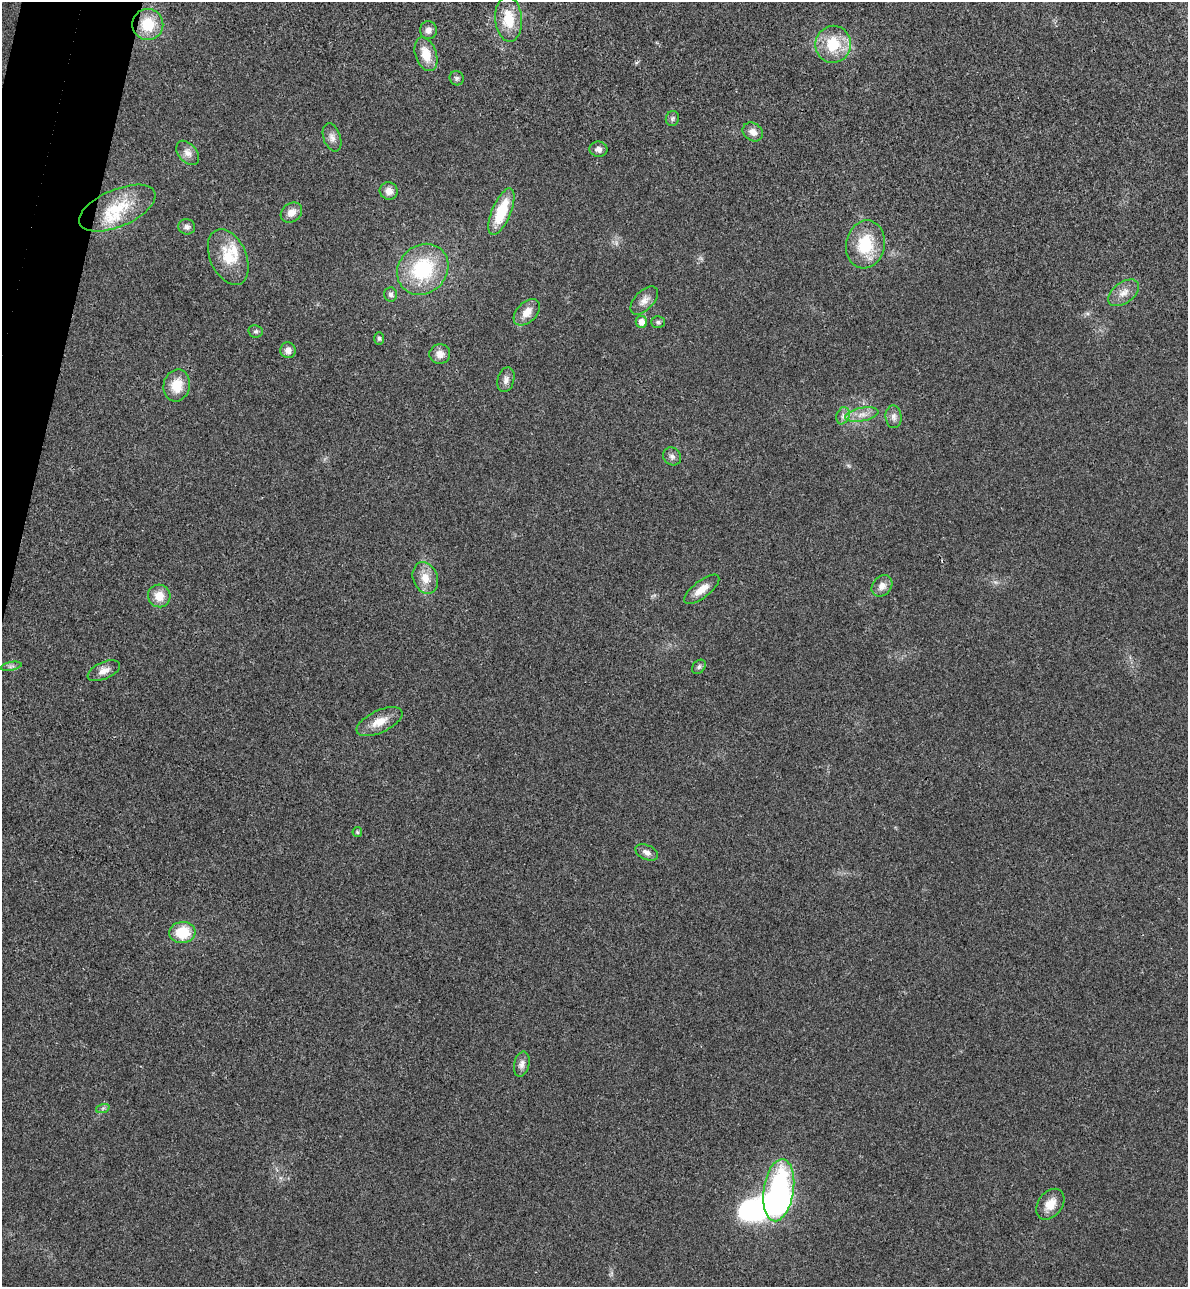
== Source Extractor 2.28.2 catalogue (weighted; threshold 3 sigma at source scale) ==
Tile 11 of 4 x 4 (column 3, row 3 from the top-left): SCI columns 2556-3741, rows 1307-2591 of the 5234 x 5179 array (HDU 1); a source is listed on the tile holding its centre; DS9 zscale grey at full resolution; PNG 1190 x 1289 px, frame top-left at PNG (2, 2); each listed source drawn as its Kron ellipse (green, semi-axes under 4 px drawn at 4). Shown black and unused: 3% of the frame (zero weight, under 3 of 4 exposures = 6% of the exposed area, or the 3 px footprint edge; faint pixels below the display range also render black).
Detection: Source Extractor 2.28.2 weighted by HDU 2 'WHT'; one run over the whole footprint, this tile lists its part. Background 0.0229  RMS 0.0045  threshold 0.0203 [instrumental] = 3 sigma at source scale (4.5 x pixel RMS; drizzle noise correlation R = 1.50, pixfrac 1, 0.05/0.05 arcsec/px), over >= 5 px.
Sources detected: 55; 3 inside a brighter object's white glare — neither listed nor drawn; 2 inside a brighter listed object's ellipse — not listed separately; the other 50 listed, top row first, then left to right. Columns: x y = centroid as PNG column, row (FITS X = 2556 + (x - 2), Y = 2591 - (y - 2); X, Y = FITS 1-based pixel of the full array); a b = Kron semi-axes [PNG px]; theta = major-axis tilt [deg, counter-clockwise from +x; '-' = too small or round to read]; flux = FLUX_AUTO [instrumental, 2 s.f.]
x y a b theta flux
509 19 22 13 -85 12
148 24 15 15 - 13
428 30 9 8 - 2.3
833 44 18 18 - 16
426 54 17 10 -71 8.4
457 78 7 7 - 1.1
672 118 7 6 - 1.1
753 132 11 8 -34 3.2
332 137 15 8 -71 2.7
598 149 9 7 -9 2.1
188 153 14 9 -49 3.2
389 191 9 8 - 3.4
117 208 41 18 23 19
291 212 11 9 38 3.9
501 212 25 9 67 17
187 227 8 7 - 1.6
865 244 24 19 79 19
228 257 29 18 -66 13
423 269 27 24 44 33
1124 293 17 10 37 4.7
391 294 7 6 - 1.3
644 300 17 9 46 3.6
527 312 16 10 45 5.1
641 322 6 5 - 3.4
658 322 7 5 -1 0.91
256 331 7 6 - 0.99
379 338 6 5 - 0.85
288 350 8 7 - 2.5
440 354 10 10 - 3.4
506 380 12 8 75 2.4
177 385 16 13 77 9.2
862 415 17 6 11 3.8
843 416 9 6 70 1.7
893 417 11 8 -85 2.3
672 456 9 8 - 1.7
425 578 16 12 -69 6.3
882 586 12 9 47 3.4
702 589 21 8 38 5.5
159 596 11 11 - 6
11 666 10 3 11 0.93
699 667 8 6 47 1.1
104 671 17 8 24 3.3
379 722 25 11 25 6.9
357 832 5 5 - 0.57
647 852 12 7 -25 2.3
182 932 13 10 6 13
522 1064 13 7 77 2.5
103 1108 7 4 19 0.88
779 1190 31 15 81 69
1050 1204 17 12 53 6.1